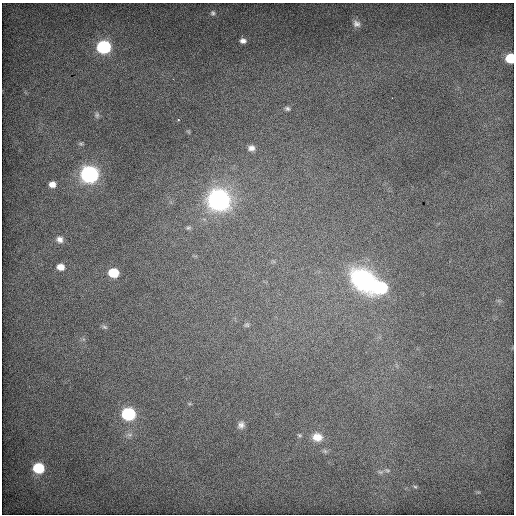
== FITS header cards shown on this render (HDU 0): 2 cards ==
NAXIS1  =                  512 / Axis length
NAXIS2  =                  512 / Axis length

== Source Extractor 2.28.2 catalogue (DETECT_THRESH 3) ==
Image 512 x 512 px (HDU 0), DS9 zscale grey, 1 PNG px = 1 image px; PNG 516 x 516 px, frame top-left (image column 1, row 512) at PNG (2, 3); no overlay
Background 681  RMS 4.2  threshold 12.7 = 3 sigma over >= 5 px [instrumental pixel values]
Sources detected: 31; all 31 listed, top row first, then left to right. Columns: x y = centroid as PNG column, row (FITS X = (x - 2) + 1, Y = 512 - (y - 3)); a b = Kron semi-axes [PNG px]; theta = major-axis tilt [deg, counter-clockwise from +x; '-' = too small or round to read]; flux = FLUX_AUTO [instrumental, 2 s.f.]
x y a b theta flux
213 13 7 7 - 750
356 24 11 9 -45 1600
243 41 7 5 -10 1200
103 47 8 7 - 54000
510 58 6 6 - 14000
287 109 7 5 -28 610
97 115 8 6 -80 680
178 120 4 2 - 200
81 144 7 4 -6 460
251 148 9 7 7 1400
89 174 8 7 - 150000
52 184 7 6 - 1900
219 199 9 9 - 280000
188 228 7 5 14 510
59 239 9 8 - 1500
60 267 8 7 - 2600
113 273 7 6 - 12000
364 280 33 23 -42 33000
381 288 9 7 3 26000
247 325 7 5 -1 480
104 327 8 5 -27 560
190 404 6 3 -17 350
128 414 8 7 - 50000
241 425 11 9 64 1600
129 435 10 6 3 1100
299 435 7 5 -27 540
317 437 13 11 -12 4200
325 451 8 6 -21 710
38 468 7 6 - 20000
387 470 10 5 -14 920
415 487 6 4 -2 400
At the frame edge (FLAGS 8, measured only in part): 1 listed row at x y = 510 58